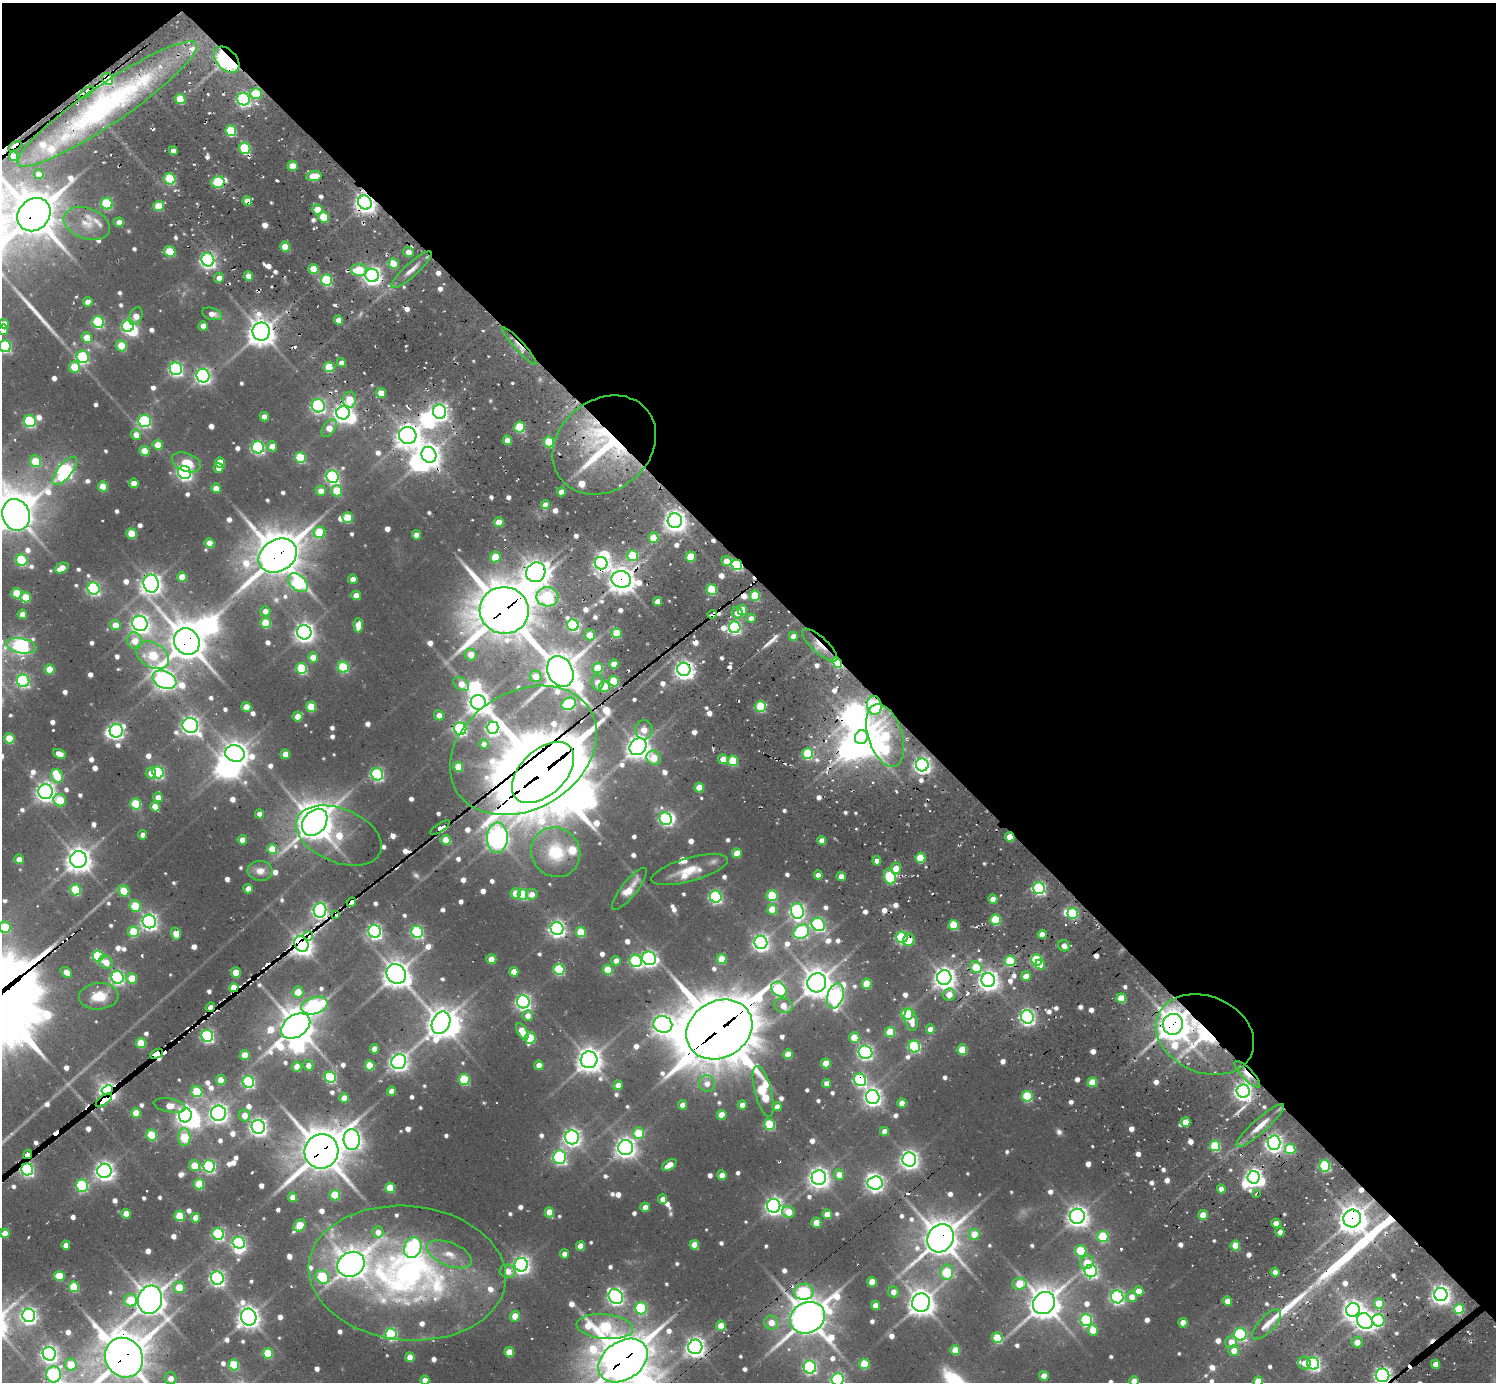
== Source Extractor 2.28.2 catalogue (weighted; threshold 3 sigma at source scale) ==
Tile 3 of 4 x 4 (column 3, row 1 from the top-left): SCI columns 3160-4653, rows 4410-5789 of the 6146 x 6134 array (HDU 1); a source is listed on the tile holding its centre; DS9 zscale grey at full resolution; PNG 1498 x 1384 px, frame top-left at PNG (2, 3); each listed source drawn as its Kron ellipse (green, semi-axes under 4 px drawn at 4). Shown black and unused: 43% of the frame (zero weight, under 2 of 3 exposures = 7% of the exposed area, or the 3 px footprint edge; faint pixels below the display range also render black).
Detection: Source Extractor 2.28.2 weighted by HDU 2 'WHT'; one run over the whole footprint, this tile lists its part. Background 0.0945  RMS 0.01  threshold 0.0455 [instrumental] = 3 sigma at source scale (4.5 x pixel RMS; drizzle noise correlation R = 1.50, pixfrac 1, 0.05/0.05 arcsec/px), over >= 5 px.
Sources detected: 945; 10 too faint to see at this stretch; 29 inside a brighter object's white glare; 36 cosmic-ray / hot-pixel residue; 3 long thin detections or spike segments (spike, bleed or trail) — neither listed nor drawn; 17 inside a brighter listed object's ellipse — not listed separately; of the other 850, all 500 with FLUX_AUTO >= 8.93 (the completeness limit of this list) listed and drawn (350 fainter detections not listed), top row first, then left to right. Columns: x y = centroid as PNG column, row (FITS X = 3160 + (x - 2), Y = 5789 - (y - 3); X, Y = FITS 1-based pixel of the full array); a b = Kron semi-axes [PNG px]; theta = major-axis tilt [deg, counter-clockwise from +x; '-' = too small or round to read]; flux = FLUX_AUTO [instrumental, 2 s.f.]
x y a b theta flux
227 60 15 10 -46 240
108 79 6 5 - 86
86 93 9 3 37 96
256 94 6 5 - 47
180 99 5 5 - 39
244 99 6 6 - 240
107 104 107 19 34 210
231 131 5 5 - 74
15 146 7 3 32 370
245 148 6 5 - 97
173 151 4 4 - 9.4
13 156 5 4 - 17
293 166 5 5 - 26
39 174 5 4 - 9.4
314 176 7 5 10 32
170 179 6 5 - 92
218 182 7 5 15 88
247 201 5 4 - 17
365 202 7 6 - 750
107 204 6 5 - 97
158 206 5 5 - 32
317 210 5 5 - 27
34 215 18 15 45 3800
324 217 5 5 - 39
119 222 5 4 - 12
87 223 24 15 -20 19
285 247 5 5 - 22
170 251 6 5 - 50
408 252 5 5 - 10
208 260 7 6 - 370
394 264 5 5 - 25
314 269 5 5 - 33
359 270 8 6 -2 43
411 270 26 6 42 12
372 275 7 6 - 530
249 276 5 4 - 13
219 278 5 5 - 9.5
327 280 6 5 - 100
88 302 5 5 - 12
212 314 10 6 -16 9.7
136 316 9 6 68 14
339 320 4 4 - 12
98 322 6 5 - 120
4 324 5 4 - 10
128 326 6 6 - 190
203 326 5 4 - 12
3 330 5 5 - 9
261 332 9 8 - 1400
87 338 5 5 - 25
5 346 6 5 - 130
121 346 6 5 - 41
519 346 25 4 -48 9.2
83 357 6 6 - 150
342 363 5 4 - 11
74 367 5 5 - 42
329 367 5 5 - 50
176 369 6 6 - 260
203 376 7 6 - 380
381 393 5 4 - 17
349 400 8 6 82 32
318 406 6 6 - 280
440 412 7 6 - 420
343 413 6 6 - 600
264 417 5 4 - 12
30 421 6 6 - 120
145 421 6 6 - 180
520 427 5 5 - 73
329 428 10 6 57 18
136 435 5 5 - 13
408 435 9 8 - 1100
507 440 5 4 - 12
549 442 5 5 - 65
158 445 5 5 - 22
604 445 55 45 39 190
272 446 5 5 - 16
258 447 6 6 - 210
144 451 5 5 - 27
429 455 8 7 - 920
300 457 5 5 - 75
35 461 6 5 - 39
186 462 15 9 -20 20
220 462 5 5 - 28
218 468 5 4 - 11
65 471 17 7 50 310
185 472 7 6 - 310
332 477 6 6 - 250
134 483 5 4 - 15
103 487 5 5 - 35
216 488 5 4 - 18
321 491 5 5 - 14
337 491 5 5 - 48
561 492 4 4 - 9.3
545 505 4 4 - 9.4
16 515 16 13 -71 2000
347 518 5 5 - 49
675 521 7 7 - 880
499 522 5 4 - 19
319 532 6 5 - 58
131 533 5 5 - 44
416 535 5 4 - 11
653 538 5 5 - 28
209 543 5 4 - 22
278 556 20 16 31 3300
633 556 5 5 - 57
495 557 5 5 - 29
691 557 5 5 - 38
22 560 6 5 - 100
726 561 5 5 - 13
601 563 6 6 - 260
737 565 5 5 - 140
62 568 7 5 25 18
536 572 10 9 - 1200
182 577 5 4 - 24
353 579 4 4 - 12
621 579 10 8 -12 1300
298 583 11 7 -43 110
151 584 9 7 -81 840
93 589 6 6 - 220
712 589 5 5 - 65
17 593 5 5 - 44
356 595 5 4 - 13
755 596 5 5 - 55
26 597 5 5 - 39
547 597 11 9 -9 150
658 602 4 4 - 14
504 610 24 23 - 4600
742 610 5 5 - 31
265 611 5 5 - 11
737 613 6 5 - 10
22 614 5 4 - 15
712 614 5 3 - 320
751 618 4 4 - 9
140 623 8 7 - 600
266 623 5 5 - 48
115 625 5 5 - 19
358 625 7 4 -88 19
573 625 6 5 - 150
735 627 6 6 - 210
304 632 7 7 - 680
617 633 5 5 - 42
590 635 5 5 - 21
793 636 4 4 - 10
135 641 8 7 - 19
187 641 14 12 -56 2600
820 645 22 8 -43 16
21 646 15 7 -11 350
153 655 17 12 -31 65
471 655 6 5 - 16
313 657 5 5 - 17
837 663 6 4 -49 87
614 664 5 4 - 16
343 667 5 5 - 90
302 668 5 5 - 89
598 668 5 5 - 36
50 669 5 5 - 29
684 669 7 6 - 620
560 671 16 12 -62 2200
536 676 6 5 - 17
164 680 12 8 -24 700
23 681 6 6 - 200
614 681 5 5 - 62
598 682 8 6 -85 12
461 684 9 5 -37 15
604 686 5 5 - 30
478 702 7 7 - 930
569 704 7 6 - 100
874 705 9 7 -81 190
246 707 5 5 - 14
311 707 5 5 - 42
760 707 5 5 - 82
439 715 5 5 - 11
298 716 5 5 - 18
190 725 8 7 - 560
493 728 6 6 - 250
460 729 6 6 - 200
644 730 10 8 -84 16
116 731 7 6 - 300
885 735 32 17 -72 97
861 737 7 6 - 1200
9 738 5 5 - 44
484 744 4 4 - 9.9
638 747 9 7 48 1000
523 750 78 58 32 460
59 754 7 4 -27 12
235 754 10 8 -20 1100
285 754 5 4 - 18
808 754 5 5 - 86
654 758 7 7 - 27
723 759 5 5 - 15
733 761 5 5 - 49
922 765 6 6 - 470
458 767 5 5 - 27
158 772 6 5 - 160
543 772 37 22 44 9400
151 773 5 5 - 11
377 774 6 5 - 200
57 776 7 6 - 27
699 787 5 4 - 21
45 792 7 7 - 670
158 797 5 4 - 14
60 800 6 6 - 37
136 804 5 5 - 69
155 806 5 4 - 22
259 814 4 4 - 8.9
666 819 6 6 - 210
315 822 15 11 52 2500
440 827 11 3 33 90
143 835 4 4 - 9.3
339 835 45 27 -22 71
1010 837 5 4 - 27
497 838 15 10 87 910
242 840 5 4 - 13
446 840 5 5 - 26
822 840 4 4 - 12
272 849 5 5 - 28
556 852 25 24 - 57
737 853 5 5 - 24
920 858 5 5 - 44
19 859 5 4 - 13
78 859 8 8 - 1200
877 861 5 4 - 10
896 869 5 5 - 26
689 870 39 11 16 25
260 871 12 10 -6 11
818 875 4 4 - 9.1
841 876 4 4 - 11
890 877 8 5 -69 94
1039 888 6 6 - 200
248 889 5 4 - 14
629 889 26 8 51 17
75 890 5 5 - 78
124 891 6 5 - 37
516 893 5 5 - 27
523 894 5 5 - 62
532 894 6 5 - 10
772 896 5 5 - 63
716 897 6 6 - 210
993 899 5 4 - 15
351 902 5 3 - 510
135 906 6 5 - 48
772 909 5 5 - 31
320 910 7 6 - 390
797 911 8 6 -85 310
1073 913 5 5 - 81
336 914 4 4 - 68
995 920 5 5 - 68
149 921 7 6 - 450
818 924 7 6 - 200
954 925 5 5 - 47
5 927 6 5 - 58
557 928 6 6 - 430
375 931 6 6 - 310
133 932 6 5 - 51
417 932 6 5 - 180
581 932 5 5 - 51
801 932 8 6 36 190
176 934 6 4 -75 20
1042 934 4 4 - 14
308 936 5 4 - 61
902 937 5 5 - 150
909 940 6 6 - 16
761 942 6 6 - 440
301 944 8 6 -58 1100
1064 946 6 5 - 8.9
98 956 6 5 - 100
649 958 7 6 - 350
491 959 5 4 - 21
722 959 5 5 - 34
1036 960 6 5 - 120
616 961 4 4 - 12
636 961 6 6 - 180
1010 961 5 5 - 67
106 962 7 6 - 14
1040 964 5 4 - 15
976 967 6 5 - 40
559 969 5 5 - 100
608 970 5 5 - 41
66 972 6 4 -37 11
236 972 5 5 - 27
514 972 5 4 - 15
396 974 10 9 - 1400
1026 976 5 4 - 17
117 977 6 6 - 230
132 978 5 5 - 30
944 978 7 7 - 850
988 980 7 7 - 710
817 983 10 9 - 1500
867 984 5 5 - 35
234 988 5 4 - 43
779 989 8 6 -40 140
298 992 5 5 - 21
949 995 6 6 - 15
99 996 20 13 5 29
835 996 13 8 71 330
1121 998 5 5 - 35
523 1002 6 6 - 350
314 1006 13 8 17 220
784 1006 9 7 -8 17
210 1007 5 3 - 18
907 1014 6 6 - 110
528 1016 5 5 - 11
1027 1017 7 6 - 360
911 1020 11 6 -76 17
441 1023 11 8 65 1500
663 1024 9 8 - 730
1173 1024 10 10 - 1700
296 1026 16 11 34 2600
719 1029 34 28 30 6700
930 1029 5 4 - 11
522 1031 9 4 -59 22
890 1032 5 5 - 38
1205 1034 51 38 -23 140
207 1036 6 5 - 220
530 1038 6 5 - 60
854 1038 5 5 - 34
141 1043 5 5 - 41
914 1046 6 5 - 140
374 1049 5 4 - 12
962 1049 5 5 - 44
865 1052 7 6 - 330
157 1054 7 4 30 1500
788 1054 5 4 - 23
245 1055 5 5 - 23
589 1060 8 8 - 1100
399 1062 8 7 - 570
826 1063 5 5 - 25
308 1065 5 5 - 9.4
370 1065 5 5 - 41
539 1065 4 4 - 14
297 1067 5 4 - 19
1247 1074 17 5 -46 14
330 1077 6 5 - 140
464 1079 5 5 - 83
221 1080 5 5 - 23
860 1080 6 6 - 200
248 1082 6 5 - 180
1092 1082 5 5 - 36
707 1083 8 8 - 9.6
827 1083 4 4 - 9.4
618 1085 5 4 - 11
107 1090 6 4 28 600
391 1091 4 4 - 11
763 1091 26 8 -75 110
1243 1091 6 6 - 510
197 1092 6 5 - 63
1027 1096 5 5 - 82
873 1097 7 6 - 550
344 1098 5 4 - 17
104 1100 9 4 36 630
902 1103 5 4 - 15
170 1105 16 7 -10 18
683 1105 5 4 - 14
742 1105 4 4 - 12
777 1107 4 4 - 11
136 1113 5 4 - 23
218 1113 7 7 - 650
185 1115 7 6 - 570
244 1115 6 5 - 14
722 1115 5 5 - 22
1186 1122 5 4 - 20
770 1124 5 5 - 79
1260 1125 31 7 42 17
258 1127 7 6 - 520
884 1131 4 4 - 10
638 1133 6 5 - 47
151 1135 5 5 - 64
184 1137 9 6 -88 60
572 1137 7 7 - 500
352 1139 10 8 -85 580
1274 1143 7 6 - 450
1215 1146 5 5 - 81
626 1148 7 7 - 740
1290 1149 5 5 - 51
321 1151 17 16 - 3100
28 1154 5 4 - 310
560 1157 7 6 - 240
909 1160 7 7 - 580
669 1165 8 5 34 19
194 1166 5 5 - 27
209 1166 6 6 - 190
1325 1166 6 5 - 120
27 1169 6 6 - 230
104 1171 7 7 - 620
722 1175 5 4 - 15
839 1175 5 5 - 13
1254 1177 6 6 - 460
819 1178 7 7 - 750
875 1183 7 6 - 450
199 1184 5 5 - 46
82 1185 6 6 - 140
390 1188 5 5 - 42
1221 1189 4 4 - 10
1257 1194 4 3 - 19
335 1195 5 5 - 45
293 1197 5 4 - 14
663 1199 5 4 - 10
774 1206 7 6 - 520
645 1207 5 4 - 13
549 1212 5 5 - 29
788 1212 7 5 -17 22
126 1214 5 4 - 17
827 1214 5 4 - 22
1203 1215 5 4 - 23
180 1216 5 5 - 51
1077 1216 7 7 - 810
196 1218 5 4 - 13
1352 1218 9 8 - 1400
816 1223 5 5 - 26
1276 1223 4 4 - 13
300 1225 7 5 44 46
378 1232 5 5 - 9.8
1280 1232 4 4 - 11
5 1233 5 4 - 16
218 1234 6 5 - 170
974 1234 5 5 - 21
1103 1237 5 5 - 85
940 1238 15 12 54 2400
239 1243 6 5 - 250
66 1245 4 4 - 10
694 1245 5 4 - 21
1235 1245 5 5 - 31
580 1246 5 4 - 18
413 1247 11 8 68 200
1081 1251 6 5 - 84
449 1254 24 11 -22 19
564 1254 4 4 - 9.2
1087 1262 7 6 - 20
351 1264 14 12 29 1400
521 1265 7 6 - 490
508 1271 8 6 -9 12
1091 1271 6 6 - 250
947 1272 7 6 - 67
1275 1272 4 4 - 11
407 1273 99 67 -5 450
59 1276 5 5 - 32
322 1277 7 6 - 94
217 1278 6 6 - 350
872 1282 5 4 - 27
1019 1284 7 6 - 36
74 1287 5 5 - 58
179 1287 6 5 - 26
1139 1291 5 5 - 16
804 1292 10 8 8 120
893 1292 5 5 - 10
1441 1294 6 6 - 660
616 1297 8 6 -50 370
1117 1297 6 6 - 280
1132 1297 5 5 - 12
130 1300 6 6 - 45
150 1300 14 12 74 1900
1227 1301 5 4 - 14
921 1303 9 9 - 1300
1044 1303 12 10 46 1900
1379 1303 5 5 - 28
875 1305 4 4 - 12
641 1308 6 5 - 120
1459 1309 5 5 - 57
1353 1310 7 6 - 680
29 1315 7 6 - 400
515 1316 5 5 - 22
249 1317 8 7 - 900
808 1318 18 15 28 2500
1086 1320 6 6 - 140
1378 1320 6 6 - 120
1365 1321 8 7 - 630
771 1322 7 7 - 15
1183 1323 5 4 - 15
1267 1324 19 8 46 13
721 1326 5 5 - 17
605 1327 28 12 -6 140
1093 1330 5 5 - 24
391 1334 6 5 - 140
1240 1334 6 6 - 160
997 1338 5 5 - 57
1231 1342 6 5 - 13
1357 1342 5 5 - 12
695 1347 7 7 - 640
955 1350 5 5 - 28
1234 1350 5 5 - 15
509 1352 5 5 - 30
268 1353 5 5 - 56
49 1354 7 6 - 450
410 1357 5 4 - 17
124 1358 20 18 -56 3500
623 1360 27 19 35 4000
1304 1363 6 6 - 9.3
1313 1363 6 5 - 260
864 1364 5 5 - 53
1436 1364 4 4 - 15
71 1365 6 5 - 33
234 1365 5 5 - 65
810 1367 6 6 - 220
54 1374 8 7 - 200
1383 1375 7 6 - 440
1044 1376 5 4 - 20
170 1378 6 6 - 9.7
838 1379 6 6 - 250
425 1380 4 4 - 13
1134 1381 5 4 - 20
1258 1381 5 5 - 27
Overlapping masked pixels (flux is a lower limit): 69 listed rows (the first 20) at x y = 227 60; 108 79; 86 93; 256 94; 107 104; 15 146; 218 182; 247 201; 365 202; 34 215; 261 332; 519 346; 408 435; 604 445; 429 455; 675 521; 278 556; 601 563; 737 565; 536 572
Isophote crosses this tile's border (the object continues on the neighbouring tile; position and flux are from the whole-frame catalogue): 14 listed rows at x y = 4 324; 3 330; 5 346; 16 515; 21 646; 5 927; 124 1358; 623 1360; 54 1374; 1383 1375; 838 1379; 425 1380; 1134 1381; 1258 1381